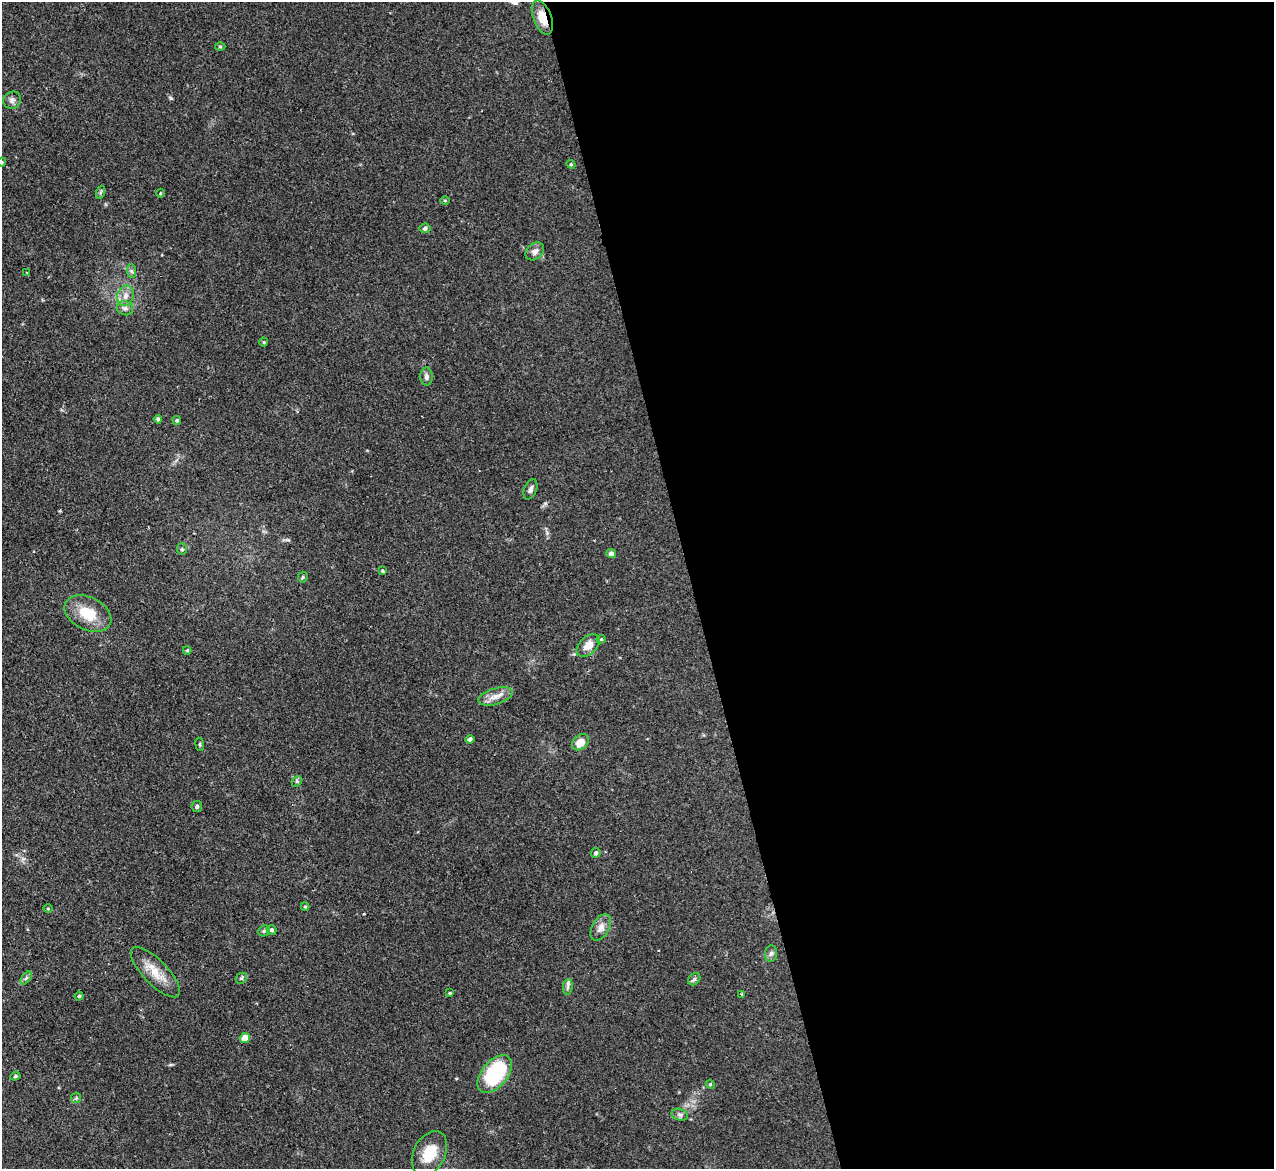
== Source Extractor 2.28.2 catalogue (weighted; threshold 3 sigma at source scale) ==
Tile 8 of 4 x 4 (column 4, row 2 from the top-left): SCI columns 3816-5087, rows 2594-3760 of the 5089 x 5065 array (HDU 1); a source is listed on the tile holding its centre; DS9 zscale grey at full resolution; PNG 1276 x 1171 px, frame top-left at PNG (2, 2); each listed source drawn as its Kron ellipse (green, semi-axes under 4 px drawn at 4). Shown black and unused: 46% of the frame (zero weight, under 2 of 3 exposures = <1% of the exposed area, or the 3 px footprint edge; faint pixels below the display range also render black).
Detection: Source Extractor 2.28.2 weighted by HDU 2 'WHT'; one run over the whole footprint, this tile lists its part. Background 0.0886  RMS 0.0061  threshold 0.0274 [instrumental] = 3 sigma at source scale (4.5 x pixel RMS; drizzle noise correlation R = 1.50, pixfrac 1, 0.05/0.05 arcsec/px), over >= 5 px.
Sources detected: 55; all 55 listed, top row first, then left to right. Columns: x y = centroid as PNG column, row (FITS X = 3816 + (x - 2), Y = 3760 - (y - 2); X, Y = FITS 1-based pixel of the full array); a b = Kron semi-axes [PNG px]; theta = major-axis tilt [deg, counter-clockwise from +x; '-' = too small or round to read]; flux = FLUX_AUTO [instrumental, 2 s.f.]
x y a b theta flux
542 17 18 9 -69 9.7
220 47 5 3 - 0.65
12 100 9 8 - 2.4
2 162 4 4 - 0.65
571 164 4 4 - 0.76
101 192 6 4 71 0.95
160 193 4 3 - 0.61
445 201 5 3 - 0.63
425 228 5 5 - 1.3
535 251 10 7 40 3.2
132 271 7 4 -89 1.2
27 273 3 2 - 0.45
126 296 10 8 74 4
125 308 8 7 - 2
264 342 4 4 - 0.65
426 376 9 6 -89 1.9
158 419 4 3 - 1.3
177 420 4 4 - 0.82
530 489 10 6 69 2.3
182 549 6 5 - 1.1
611 554 5 4 - 2.5
382 571 3 3 - 1.5
303 577 5 5 - 0.79
88 614 25 16 -26 17
601 639 4 4 - 0.67
588 646 14 8 44 5.9
187 650 4 4 - 0.7
495 696 18 8 17 5.2
470 739 4 4 - 1.9
580 742 9 7 42 7.1
200 744 6 3 -82 0.8
297 781 6 4 47 0.88
197 806 5 5 - 1.3
596 853 5 4 - 1.5
305 907 4 4 - 0.73
48 909 5 3 - 0.6
601 927 14 8 61 4.6
272 930 5 5 - 1.5
264 931 6 5 - 1
771 954 8 6 85 1.7
155 972 33 12 -46 11
26 978 7 4 53 1.2
241 978 6 5 - 1
694 979 7 5 46 1.3
568 987 8 5 83 1.5
450 993 4 3 - 0.68
742 994 3 2 - 0.53
79 996 4 4 - 0.91
245 1038 5 5 - 6.8
495 1074 22 13 50 50
15 1076 5 4 - 0.95
710 1084 4 3 - 0.55
76 1098 5 5 - 0.93
680 1115 8 5 -16 1.7
429 1153 23 16 62 14
Overlapping masked pixels (flux is a lower limit): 1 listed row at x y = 542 17
Isophote crosses this tile's border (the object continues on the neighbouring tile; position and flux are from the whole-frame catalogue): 1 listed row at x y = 2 162